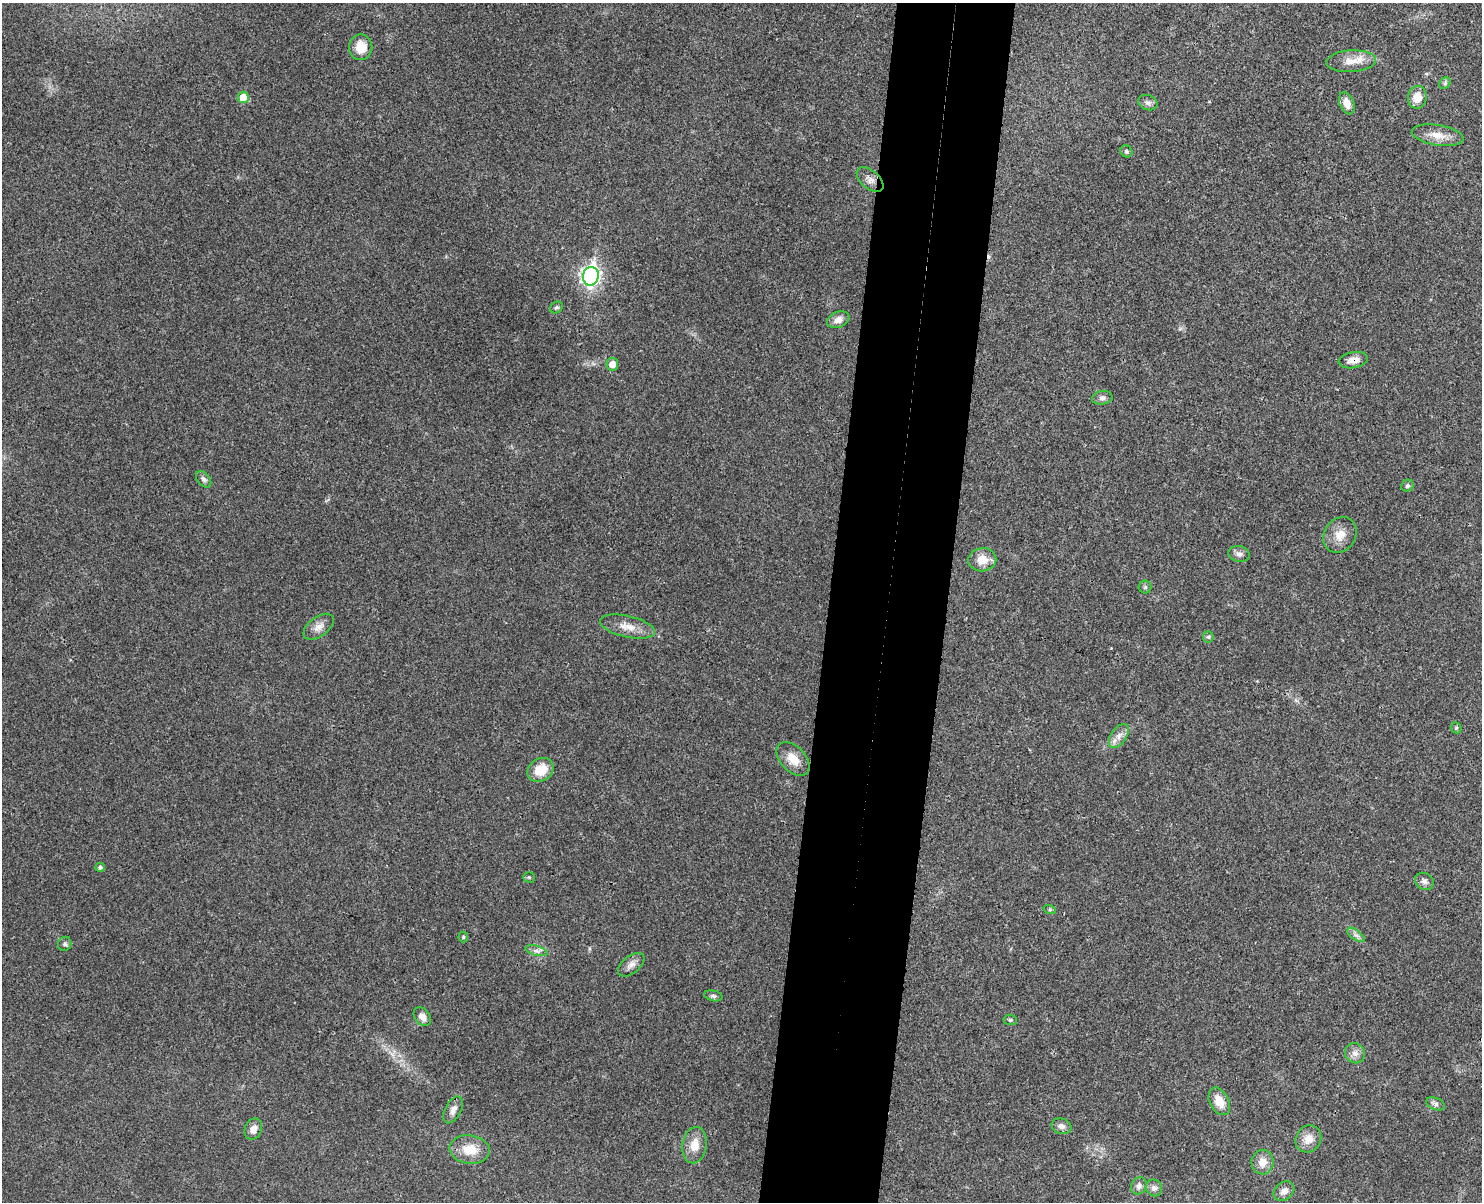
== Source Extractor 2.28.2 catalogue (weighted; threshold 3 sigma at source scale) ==
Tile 5 of 3 x 4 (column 2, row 2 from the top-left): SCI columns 1649-3128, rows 2419-3618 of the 4893 x 4832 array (HDU 1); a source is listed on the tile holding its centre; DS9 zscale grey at full resolution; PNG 1484 x 1204 px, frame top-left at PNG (2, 3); each listed source drawn as its Kron ellipse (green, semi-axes under 4 px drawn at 4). Shown black and unused: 8% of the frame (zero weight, under 3 of 4 exposures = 6% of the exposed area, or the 3 px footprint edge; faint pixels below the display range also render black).
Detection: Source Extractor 2.28.2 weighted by HDU 2 'WHT'; one run over the whole footprint, this tile lists its part. Background 0.0307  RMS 0.0048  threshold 0.0214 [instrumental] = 3 sigma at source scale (4.5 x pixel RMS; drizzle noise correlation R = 1.50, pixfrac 1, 0.05/0.05 arcsec/px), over >= 5 px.
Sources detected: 55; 1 cosmic-ray / hot-pixel residue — neither listed nor drawn; the other 54 listed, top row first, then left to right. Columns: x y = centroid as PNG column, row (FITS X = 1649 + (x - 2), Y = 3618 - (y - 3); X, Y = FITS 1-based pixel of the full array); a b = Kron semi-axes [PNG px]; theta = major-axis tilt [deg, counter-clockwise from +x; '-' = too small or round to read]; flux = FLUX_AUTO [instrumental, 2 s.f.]
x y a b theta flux
361 47 13 11 -90 7.6
1351 61 25 11 3 7.1
1445 83 6 5 - 0.87
243 97 6 5 - 10
1417 97 11 9 83 6.7
1148 103 10 7 -20 1.8
1347 103 11 7 -69 4.5
1438 135 26 10 -9 7.2
1126 151 6 5 - 1
870 180 16 9 -40 3.2
591 276 9 8 - 200
556 307 7 5 34 1
838 320 12 7 23 3.5
1353 360 15 8 11 3.9
612 364 6 6 - 4.7
1102 398 10 7 9 1.6
204 479 9 6 -49 1.5
1407 486 6 5 - 1.1
1340 535 19 15 56 7
1239 554 10 8 -12 2.1
982 560 14 11 8 6.8
1145 587 6 6 - 1
319 627 17 9 37 4
627 627 28 10 -13 6.8
1208 637 5 5 - 0.75
1456 728 6 5 - 0.75
1119 736 13 7 56 3.4
793 759 20 12 -46 7.4
540 770 14 11 34 9.8
100 867 5 4 - 1.2
529 877 5 5 - 0.59
1424 881 10 8 -29 2.1
1050 910 6 4 -18 0.7
1356 935 10 5 -35 1.6
463 937 5 5 - 0.67
65 944 7 6 - 1.1
536 951 11 4 -15 1.8
631 965 16 8 39 3.2
713 996 9 5 -13 1.3
422 1016 10 7 -54 3.2
1010 1020 6 5 - 0.85
1355 1053 10 10 - 2.8
1219 1101 15 9 -63 7.2
1436 1104 9 6 -22 1.5
453 1110 14 8 62 3
1061 1126 10 7 -16 2.5
253 1129 11 8 67 3.6
1308 1139 14 12 57 5.3
695 1145 18 12 81 7.2
470 1149 20 14 -7 9.8
1262 1162 12 11 - 5.1
1139 1186 9 7 65 1.8
1154 1188 8 8 - 1.8
1284 1191 11 8 39 3
Overlapping masked pixels (flux is a lower limit): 1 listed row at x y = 1353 360